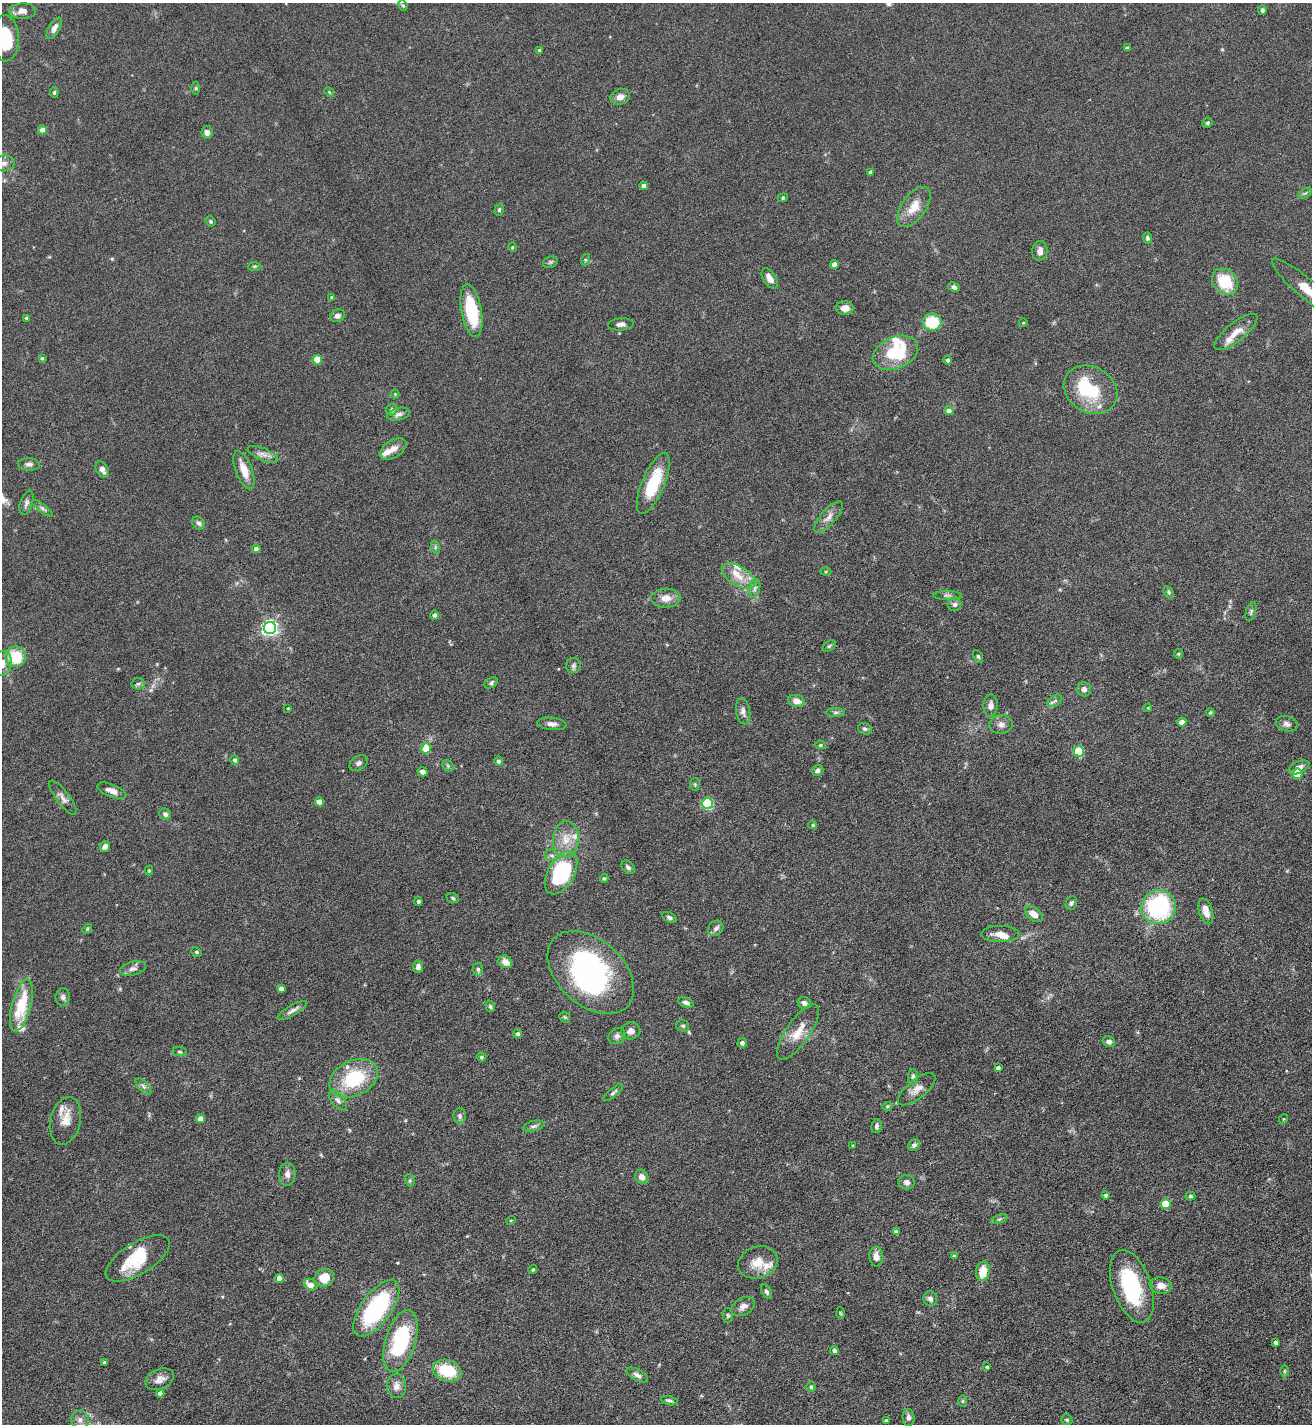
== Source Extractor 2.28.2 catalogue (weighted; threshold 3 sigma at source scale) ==
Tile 6 of 4 x 4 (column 2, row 2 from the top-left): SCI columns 1467-2776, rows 2850-4271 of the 5688 x 5699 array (HDU 1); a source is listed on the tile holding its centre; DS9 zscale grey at full resolution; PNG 1314 x 1426 px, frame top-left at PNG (2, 3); each listed source drawn as its Kron ellipse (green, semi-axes under 4 px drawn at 4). Nothing masked; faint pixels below the display range render black.
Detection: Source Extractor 2.28.2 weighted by HDU 2 'WHT'; one run over the whole footprint, this tile lists its part. Background 0.0768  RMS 0.0035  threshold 0.0143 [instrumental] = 3 sigma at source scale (4.09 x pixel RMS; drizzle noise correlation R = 1.36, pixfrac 0.8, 0.05/0.05 arcsec/px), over >= 5 px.
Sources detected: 232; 2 inside a brighter object's white glare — neither listed nor drawn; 16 inside a brighter listed object's ellipse — not listed separately; the other 214 listed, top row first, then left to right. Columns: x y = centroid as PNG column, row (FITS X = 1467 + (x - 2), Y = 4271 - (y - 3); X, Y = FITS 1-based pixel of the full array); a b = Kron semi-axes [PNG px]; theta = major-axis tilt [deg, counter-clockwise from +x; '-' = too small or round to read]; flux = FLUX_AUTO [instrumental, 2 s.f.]
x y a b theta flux
403 5 5 4 - 0.43
1262 10 5 4 - 0.6
22 11 13 8 2 2.1
54 28 12 5 60 1.8
5 38 23 13 -88 16
1127 48 4 4 - 0.56
540 50 4 3 - 0.62
196 88 6 4 -90 0.46
54 92 5 4 - 0.5
329 92 5 4 - 0.38
620 97 10 7 20 2
1207 123 5 4 - 0.52
42 130 4 4 - 3.1
207 132 6 5 - 1.5
4 163 11 8 7 2
870 172 4 4 - 0.94
644 186 4 4 - 1.8
1305 193 7 4 36 0.49
783 198 5 4 - 0.36
914 207 23 12 54 5.4
499 210 6 4 74 0.48
210 221 5 5 - 0.61
1147 238 5 4 - 0.76
512 247 5 3 - 0.3
1040 251 10 7 82 2
585 260 6 4 72 0.4
550 262 7 5 20 0.64
834 264 4 4 - 2.6
254 266 7 3 -1 0.45
770 278 11 6 -59 2.1
1225 281 14 11 -47 12
954 287 6 4 -30 0.96
1308 290 47 9 -40 8.7
332 297 3 3 - 0.48
845 308 9 7 -3 2.8
471 311 26 10 -80 17
337 316 7 6 - 1.3
27 318 4 4 - 0.6
932 322 9 8 - 14
1023 323 4 3 - 0.25
621 324 13 6 5 1.4
1236 332 26 9 39 4
895 353 23 15 23 17
42 358 4 3 - 0.41
317 360 5 4 - 9.5
948 360 4 4 - 0.86
1091 390 28 23 -30 17
395 394 4 4 - 0.28
392 410 6 5 - 1
949 411 4 4 - 1.8
398 414 11 6 15 1.2
393 449 15 8 33 2.7
263 454 16 6 -22 1.9
29 464 11 6 -3 1.1
102 470 9 6 -58 1.7
244 470 20 8 -69 4.5
653 483 33 11 67 14
26 503 13 6 72 1.2
43 508 12 4 -37 0.89
828 517 20 7 49 2.4
198 523 7 5 -54 0.86
435 547 6 4 -73 0.61
256 549 4 4 - 1.4
826 572 5 3 - 0.32
739 576 18 9 -32 4.9
755 588 9 5 77 1.1
1168 592 6 4 -65 0.54
947 595 14 4 0 1
666 598 15 9 3 3.2
954 604 7 6 - 1.2
1251 612 10 5 75 0.67
435 615 4 4 - 0.91
270 628 6 6 - 99
829 646 7 5 37 0.59
1178 654 5 4 - 0.36
978 656 7 4 -63 0.49
15 657 10 10 - 12
2 663 12 10 80 2.6
573 666 7 7 - 0.98
491 683 7 4 32 0.65
138 684 6 6 - 0.66
1084 689 7 7 - 1.3
796 701 8 6 -15 2.7
1055 701 8 5 32 0.73
991 706 11 7 87 1.7
288 708 3 2 - 0.23
1148 708 4 3 - 0.28
743 712 13 7 -80 1.5
836 712 9 4 0 0.8
1210 712 4 4 - 0.51
1182 722 4 4 - 2.9
552 724 14 6 -6 1.6
1001 724 11 9 6 1.9
1287 724 11 7 -16 1.4
865 729 7 5 -24 0.75
820 745 5 4 - 0.5
426 748 5 5 - 11
1079 751 5 5 - 16
235 760 5 4 - 0.78
499 761 4 4 - 1
358 763 10 7 32 1.1
448 766 6 5 - 0.56
1299 767 11 6 24 1.7
818 770 6 5 - 1.2
423 772 5 4 - 1.4
1297 774 5 5 - 9.6
695 784 6 5 - 0.44
112 791 15 6 -22 2.2
63 798 21 6 -53 1.8
319 802 4 4 - 3.5
708 804 5 5 - 29
165 814 6 5 - 0.91
813 825 4 4 - 0.41
566 839 18 13 85 5.5
105 846 5 5 - 1.5
552 856 7 5 -16 0.81
628 867 8 5 -47 0.89
149 870 5 4 - 0.36
561 873 23 13 61 32
604 878 4 4 - 0.39
453 898 6 4 -20 0.56
418 901 5 4 - 0.5
1071 903 7 5 66 0.78
1158 907 17 17 - 48
1206 911 13 6 -72 2.8
1034 914 10 6 -38 3.2
669 917 7 4 -28 0.79
716 928 8 7 - 1.1
87 929 5 4 - 0.42
1000 934 19 8 0 3.1
197 952 5 4 - 0.43
505 962 7 6 - 2.6
418 967 6 5 - 1.3
133 969 13 7 15 1.5
478 969 6 5 - 0.8
591 973 50 33 -42 65
281 989 4 4 - 1.4
63 997 9 7 -88 0.99
686 1002 8 4 -21 1
804 1003 7 6 - 1.2
21 1005 27 9 75 13
490 1006 6 4 -73 0.57
292 1010 17 5 30 1.5
565 1017 6 5 - 0.44
683 1026 6 5 - 0.58
631 1031 9 8 - 1.6
798 1032 33 11 55 5.8
518 1034 4 4 - 0.73
617 1036 9 7 40 1.3
1109 1042 6 5 - 1.3
742 1043 4 4 - 1.1
180 1052 7 4 -7 0.55
481 1057 5 4 - 0.6
998 1068 4 3 - 0.8
913 1077 8 5 88 0.97
354 1078 25 17 27 18
143 1086 10 5 -46 1
917 1089 23 9 39 3
613 1093 12 4 40 0.77
338 1100 12 6 -50 1.2
887 1106 5 4 - 0.4
460 1116 8 6 88 0.95
200 1119 4 4 - 2.7
1283 1119 5 3 - 0.26
66 1121 24 15 77 4.7
534 1126 11 5 13 0.96
876 1126 7 5 78 0.82
853 1145 4 2 - 0.26
914 1145 6 5 - 0.81
287 1174 11 8 87 1.8
642 1177 7 6 - 1.9
410 1180 6 5 - 0.51
906 1182 8 7 - 1.3
1106 1195 4 4 - 0.5
1190 1196 5 4 - 0.5
1166 1204 5 5 - 9.4
999 1219 8 4 22 0.66
511 1220 5 3 - 0.31
896 1232 4 4 - 1.1
954 1256 3 3 - 0.42
876 1257 9 7 -84 2.1
138 1258 36 15 31 14
758 1262 20 15 20 5.4
533 1269 4 3 - 0.5
983 1271 9 7 80 5.9
279 1278 4 4 - 2.8
324 1278 10 8 24 5.9
310 1285 7 5 -34 3.1
1161 1285 11 8 -10 2.7
1132 1286 38 19 -70 27
767 1292 8 4 -61 0.73
930 1299 7 7 - 1.2
743 1306 13 8 30 1.8
376 1308 33 15 54 36
840 1313 6 4 -87 0.37
728 1315 7 5 -88 0.58
400 1341 32 15 73 26
1276 1343 4 4 - 1.1
834 1350 4 4 - 0.6
105 1362 3 3 - 0.81
987 1367 3 3 - 0.51
447 1371 15 10 -18 12
1285 1371 6 4 89 0.44
637 1375 12 5 -29 1.2
160 1379 15 10 23 2.5
396 1386 12 9 -88 2.2
811 1387 5 4 - 0.66
160 1393 4 4 - 1.3
669 1401 9 4 -12 0.72
963 1401 6 4 -90 0.41
909 1417 8 6 -86 1.1
80 1420 9 9 - 1.7
1067 1420 6 5 - 0.57
886 1421 3 3 - 0.51
Isophote crosses this tile's border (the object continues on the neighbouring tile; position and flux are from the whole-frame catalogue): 4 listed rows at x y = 5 38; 4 163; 1308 290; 2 663